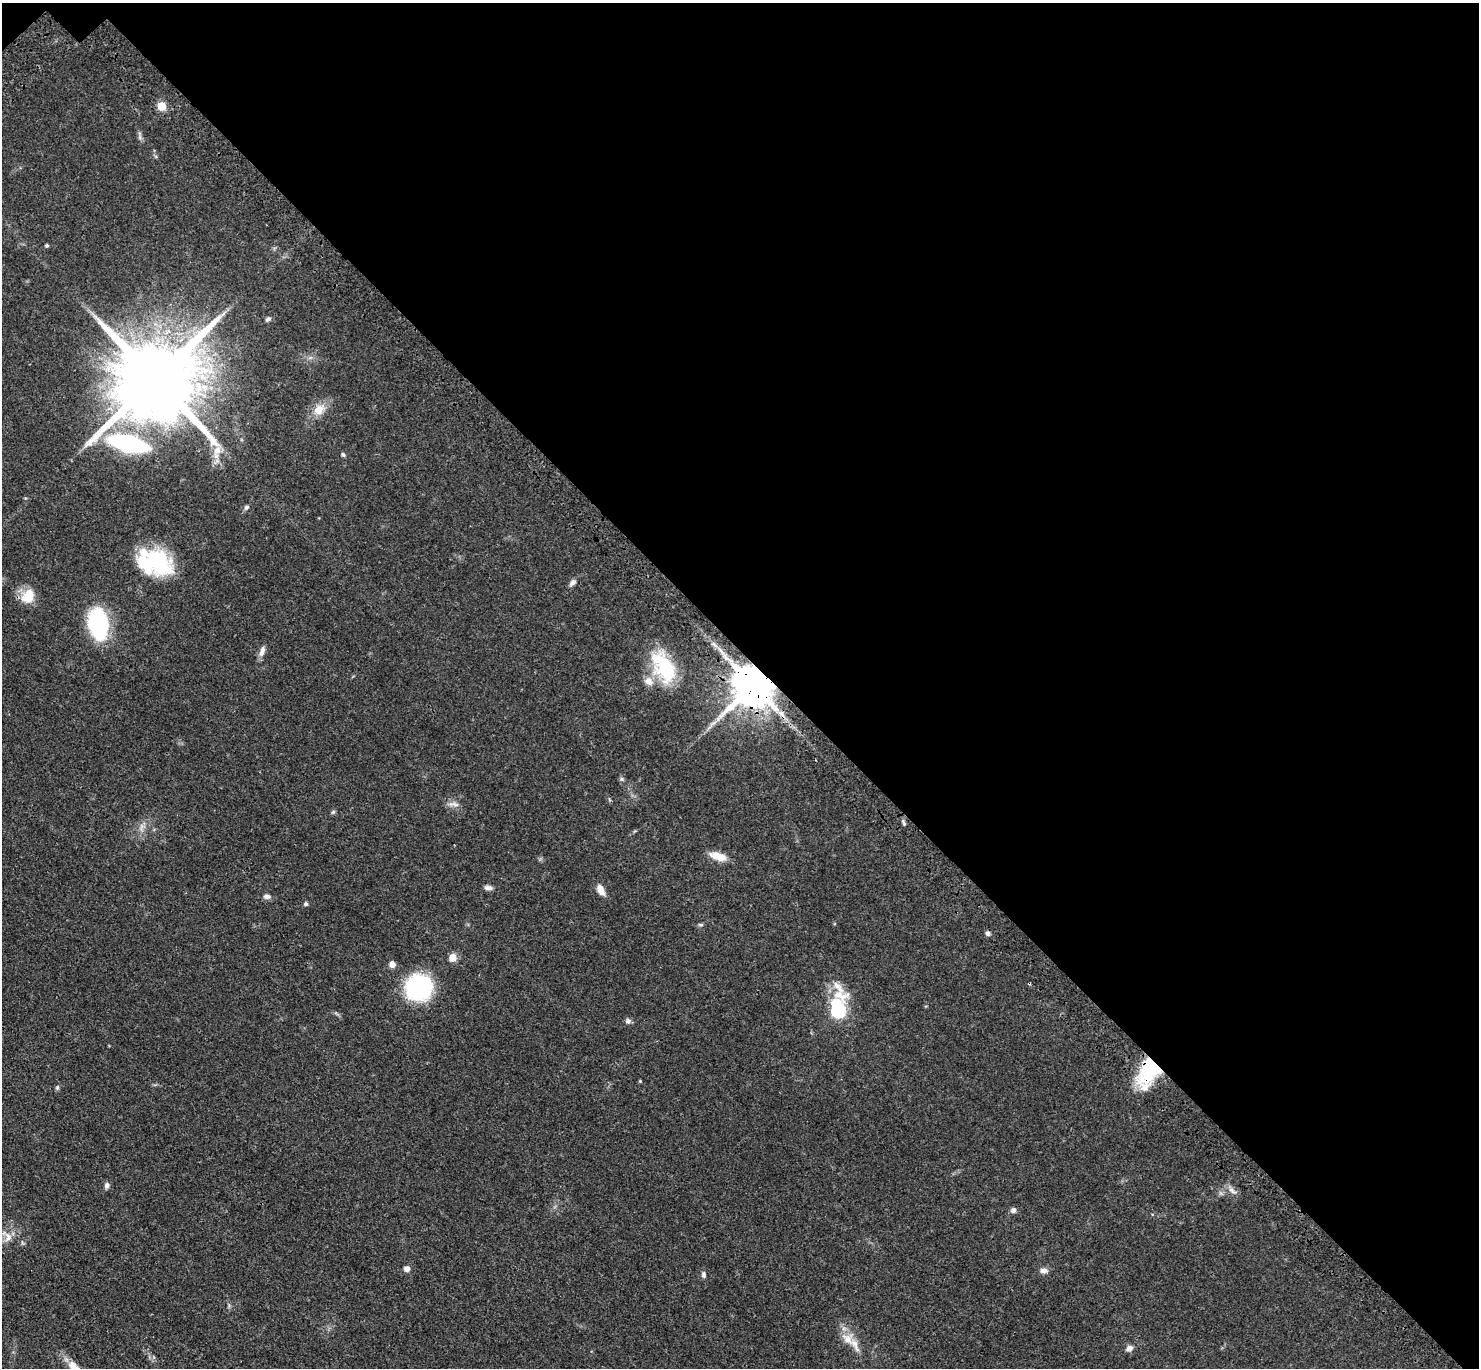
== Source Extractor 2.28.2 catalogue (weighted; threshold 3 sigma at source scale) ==
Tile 3 of 4 x 4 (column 3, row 1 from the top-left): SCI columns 3056-4532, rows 4494-5859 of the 6111 x 6111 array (HDU 1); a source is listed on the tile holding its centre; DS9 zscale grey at full resolution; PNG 1481 x 1370 px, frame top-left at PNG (2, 3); no overlay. Shown black and unused: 48% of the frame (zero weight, under 3 of 4 exposures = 6% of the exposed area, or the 3 px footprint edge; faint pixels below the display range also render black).
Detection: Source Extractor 2.28.2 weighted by HDU 2 'WHT'; one run over the whole footprint, this tile lists its part. Background 0.0395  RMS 0.0055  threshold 0.0245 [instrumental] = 3 sigma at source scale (4.5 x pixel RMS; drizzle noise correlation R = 1.50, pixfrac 1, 0.05/0.05 arcsec/px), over >= 5 px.
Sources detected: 51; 1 too faint to see at this stretch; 2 inside a brighter object's white glare — not listed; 3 inside a brighter listed object's ellipse — not listed separately; the other 45 listed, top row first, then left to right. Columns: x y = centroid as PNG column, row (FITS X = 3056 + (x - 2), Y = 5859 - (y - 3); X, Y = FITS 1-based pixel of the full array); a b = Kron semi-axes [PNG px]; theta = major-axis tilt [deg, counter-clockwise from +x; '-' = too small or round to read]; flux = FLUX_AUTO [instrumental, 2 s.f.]
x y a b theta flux
162 106 5 5 - 18
46 245 4 4 - 0.77
268 319 7 5 29 1.4
155 379 25 20 42 10000
319 409 18 13 40 7.2
128 444 24 9 -13 120
343 455 6 4 -49 0.87
246 507 7 5 34 1.2
157 562 40 24 -35 41
572 582 10 6 48 2
28 596 18 14 53 10
101 624 38 22 -54 38
262 651 14 7 74 2.8
664 667 39 22 -61 36
753 685 11 11 - 2500
781 714 15 6 -53 3.9
713 723 13 4 36 2.5
621 779 6 5 - 0.94
454 804 16 5 -4 2.5
333 812 6 5 - 0.88
904 823 11 3 -70 1
718 856 18 8 -17 8.5
488 888 10 6 -4 2
600 890 13 7 -62 4.9
267 896 9 6 -5 1.9
306 904 5 5 - 1
701 924 7 4 -9 0.76
988 933 6 5 - 1.5
453 957 5 5 - 12
392 964 6 6 - 3.6
419 987 19 19 - 71
838 1010 15 7 89 99
628 1021 7 7 - 1.6
1150 1071 32 18 63 44
640 1081 3 3 - 0.55
57 1087 7 5 70 0.93
107 1185 8 6 72 1.7
1232 1191 14 6 -36 2.6
1013 1210 6 6 - 2
8 1237 16 11 -77 5.4
407 1269 6 6 - 2.8
1043 1270 10 6 0 2.7
704 1275 9 6 -89 1.5
848 1339 17 14 -59 7.4
1129 1348 9 6 32 2.4
Overlapping masked pixels (flux is a lower limit): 4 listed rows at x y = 155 379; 753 685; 781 714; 1150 1071